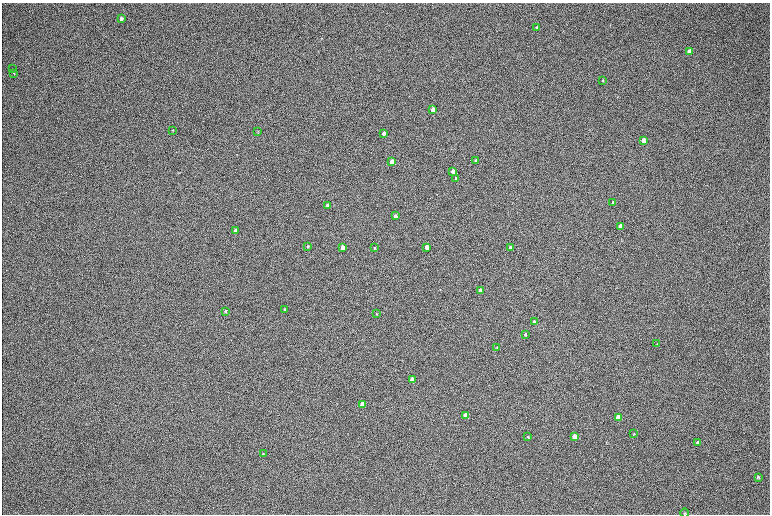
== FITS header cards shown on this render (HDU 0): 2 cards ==
NAXIS1  =                 1536 / length of data axis 1
NAXIS2  =                 1024 / length of data axis 2

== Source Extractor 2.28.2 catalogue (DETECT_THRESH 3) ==
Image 1536 x 1024 px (HDU 0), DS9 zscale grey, zoomed out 1/2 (1 PNG px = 2 x 2 image px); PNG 772 x 516 px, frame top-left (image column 1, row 1023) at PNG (2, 3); each listed source drawn as its Kron ellipse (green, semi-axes under 4 px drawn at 4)
Background 168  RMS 20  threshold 60.3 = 3 sigma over >= 5 px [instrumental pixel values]
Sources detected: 47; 3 cannot appear on this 1/2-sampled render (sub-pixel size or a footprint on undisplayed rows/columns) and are neither listed nor drawn; the other 44 listed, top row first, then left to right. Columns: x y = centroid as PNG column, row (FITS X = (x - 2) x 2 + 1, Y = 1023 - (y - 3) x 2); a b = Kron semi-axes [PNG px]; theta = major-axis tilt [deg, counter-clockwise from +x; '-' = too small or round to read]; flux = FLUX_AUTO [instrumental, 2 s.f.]
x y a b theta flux
121 19 4 3 - 20000
537 28 4 3 - 5600
689 51 4 3 - 22000
12 69 2 2 - 1300
14 73 4 2 - 5500
603 80 4 3 - 3300
433 109 3 3 - 56000
173 130 3 2 - 2300
258 132 3 3 - 2200
384 133 3 3 - 27000
643 140 4 3 - 30000
476 161 3 3 - 15000
392 162 3 3 - 46000
453 171 3 3 - 31000
456 178 3 2 - 6200
613 203 3 3 - 9200
327 206 3 3 - 24000
395 216 3 3 - 15000
620 226 4 3 - 24000
235 231 3 3 - 19000
308 246 3 3 - 3800
342 247 3 3 - 45000
427 247 3 3 - 35000
374 248 3 3 - 4000
510 248 3 3 - 42000
480 291 3 3 - 41000
284 309 3 3 - 2900
226 311 4 3 - 4300
377 314 3 3 - 2500
534 322 3 3 - 19000
525 334 3 3 - 5900
657 344 3 2 - 2000
497 348 3 3 - 2500
412 380 4 3 - 120000
362 404 4 3 - 72000
466 415 4 3 - 170000
618 417 4 3 - 110000
634 434 4 3 - 3200
528 437 3 3 - 3000
574 437 4 3 - 84000
698 443 4 3 - 12000
263 454 4 3 - 3000
758 477 3 3 - 4800
685 513 4 4 - 4200
At the frame edge (FLAGS 8, measured only in part): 1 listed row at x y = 685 513
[3 sub-pixel or undisplayed-footprint detections neither listed nor drawn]